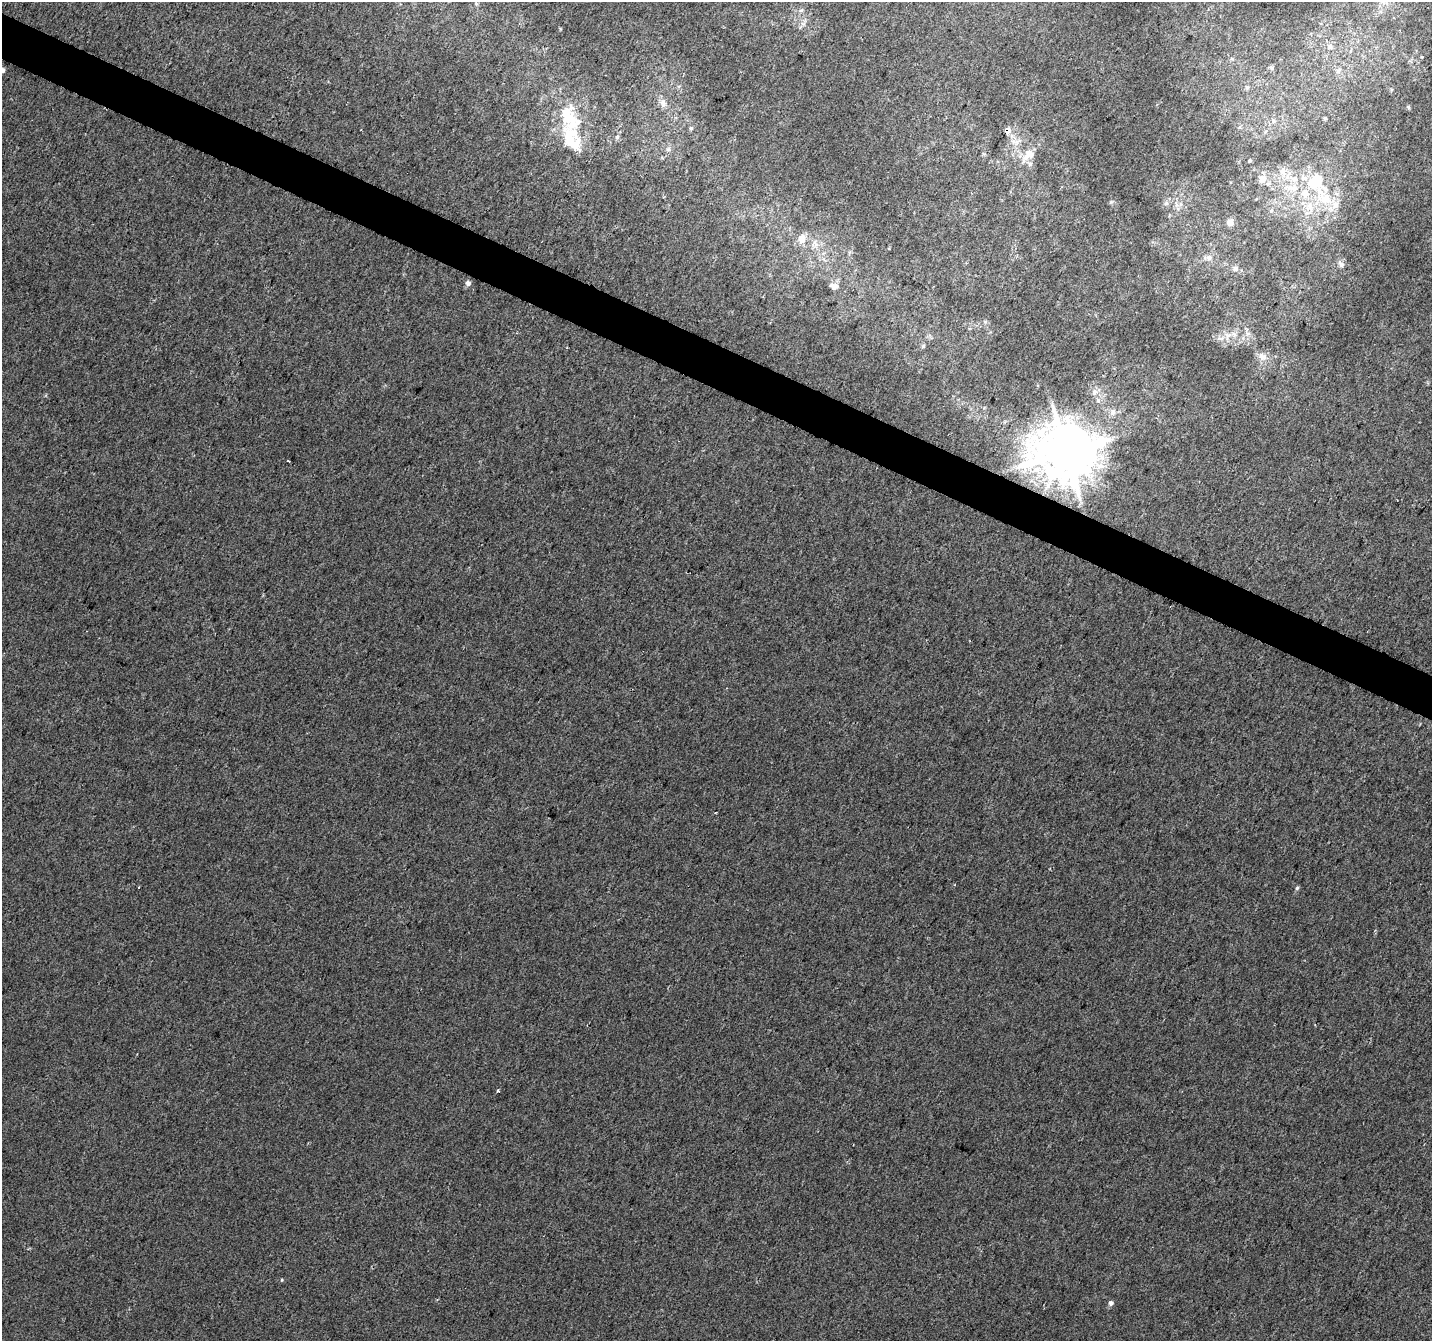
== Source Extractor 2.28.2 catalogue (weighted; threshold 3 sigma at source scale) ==
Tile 11 of 4 x 4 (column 3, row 3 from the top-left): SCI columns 2866-4295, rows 1610-2948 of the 5729 x 5834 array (HDU 1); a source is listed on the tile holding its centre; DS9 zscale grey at full resolution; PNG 1434 x 1343 px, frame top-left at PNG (2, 2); no overlay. Shown black and unused: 3% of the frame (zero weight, under 2 of 3 exposures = <1% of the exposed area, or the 3 px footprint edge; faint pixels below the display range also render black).
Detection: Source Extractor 2.28.2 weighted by HDU 2 'WHT'; one run over the whole footprint, this tile lists its part. Background 0.028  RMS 0.0094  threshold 0.0421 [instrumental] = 3 sigma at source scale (4.5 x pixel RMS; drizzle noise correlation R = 1.50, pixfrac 1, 0.0396/0.0396 arcsec/px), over >= 5 px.
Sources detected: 56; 1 inside a brighter object's white glare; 1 cosmic-ray / hot-pixel residue — not listed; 8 inside a brighter listed object's ellipse — not listed separately; the other 46 listed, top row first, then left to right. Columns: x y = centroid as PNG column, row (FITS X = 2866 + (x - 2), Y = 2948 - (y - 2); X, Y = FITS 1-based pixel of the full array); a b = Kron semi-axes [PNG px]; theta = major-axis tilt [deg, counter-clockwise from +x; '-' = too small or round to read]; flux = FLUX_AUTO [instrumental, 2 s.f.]
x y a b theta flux
1384 2 7 4 71 2.3
801 10 7 5 29 1.8
1330 46 9 8 - 3.9
1272 68 7 5 -35 2.1
2 70 5 5 - 3.8
1338 71 8 6 63 2.8
1247 87 6 5 - 1.6
663 103 12 9 -72 5.3
1408 107 6 4 -71 1.1
1325 118 5 4 - 1.1
572 119 39 25 -75 44
1273 121 8 4 -82 2
691 128 5 5 - 1.5
1008 130 7 7 - 5.1
617 137 5 5 - 2
1013 141 9 6 -2 4.3
668 149 6 6 - 2.5
1029 154 21 12 40 14
1250 161 4 3 - 1.3
1283 173 14 8 -63 8
1262 178 11 10 - 8.1
1314 182 26 22 23 43
1176 205 9 4 -82 3.1
1335 205 12 10 72 8.2
1310 206 13 10 -81 12
1271 210 6 4 88 1.4
1230 222 7 7 - 7.4
802 239 13 10 68 9.2
815 243 10 10 - 6.5
1208 258 15 7 4 6.1
1341 264 9 6 -45 3.5
1235 268 7 7 - 3.8
468 283 6 5 - 3.9
834 286 11 8 -19 4.9
985 321 6 4 1 1.5
1248 333 9 5 -18 3.1
1228 335 11 9 58 8
923 346 5 5 - 1.5
1262 357 14 10 -34 8.1
1094 392 9 7 67 4.1
1113 412 10 7 67 4.8
1066 452 16 15 - 6200
288 461 3 2 - 0.77
1297 888 5 5 - 1.5
498 1091 3 3 - 2.3
1111 1303 6 5 - 3.2
Overlapping masked pixels (flux is a lower limit): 2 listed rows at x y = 1008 130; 1066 452
Isophote crosses this tile's border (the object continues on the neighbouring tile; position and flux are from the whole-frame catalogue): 2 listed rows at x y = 1384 2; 2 70
Unlisted compact peaks at least as high as the median listed source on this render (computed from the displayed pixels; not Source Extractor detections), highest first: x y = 282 1280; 1111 202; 560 29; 889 248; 803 24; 1240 127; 1422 57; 46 395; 984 408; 662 157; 679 86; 983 154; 849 252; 1232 59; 1153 242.